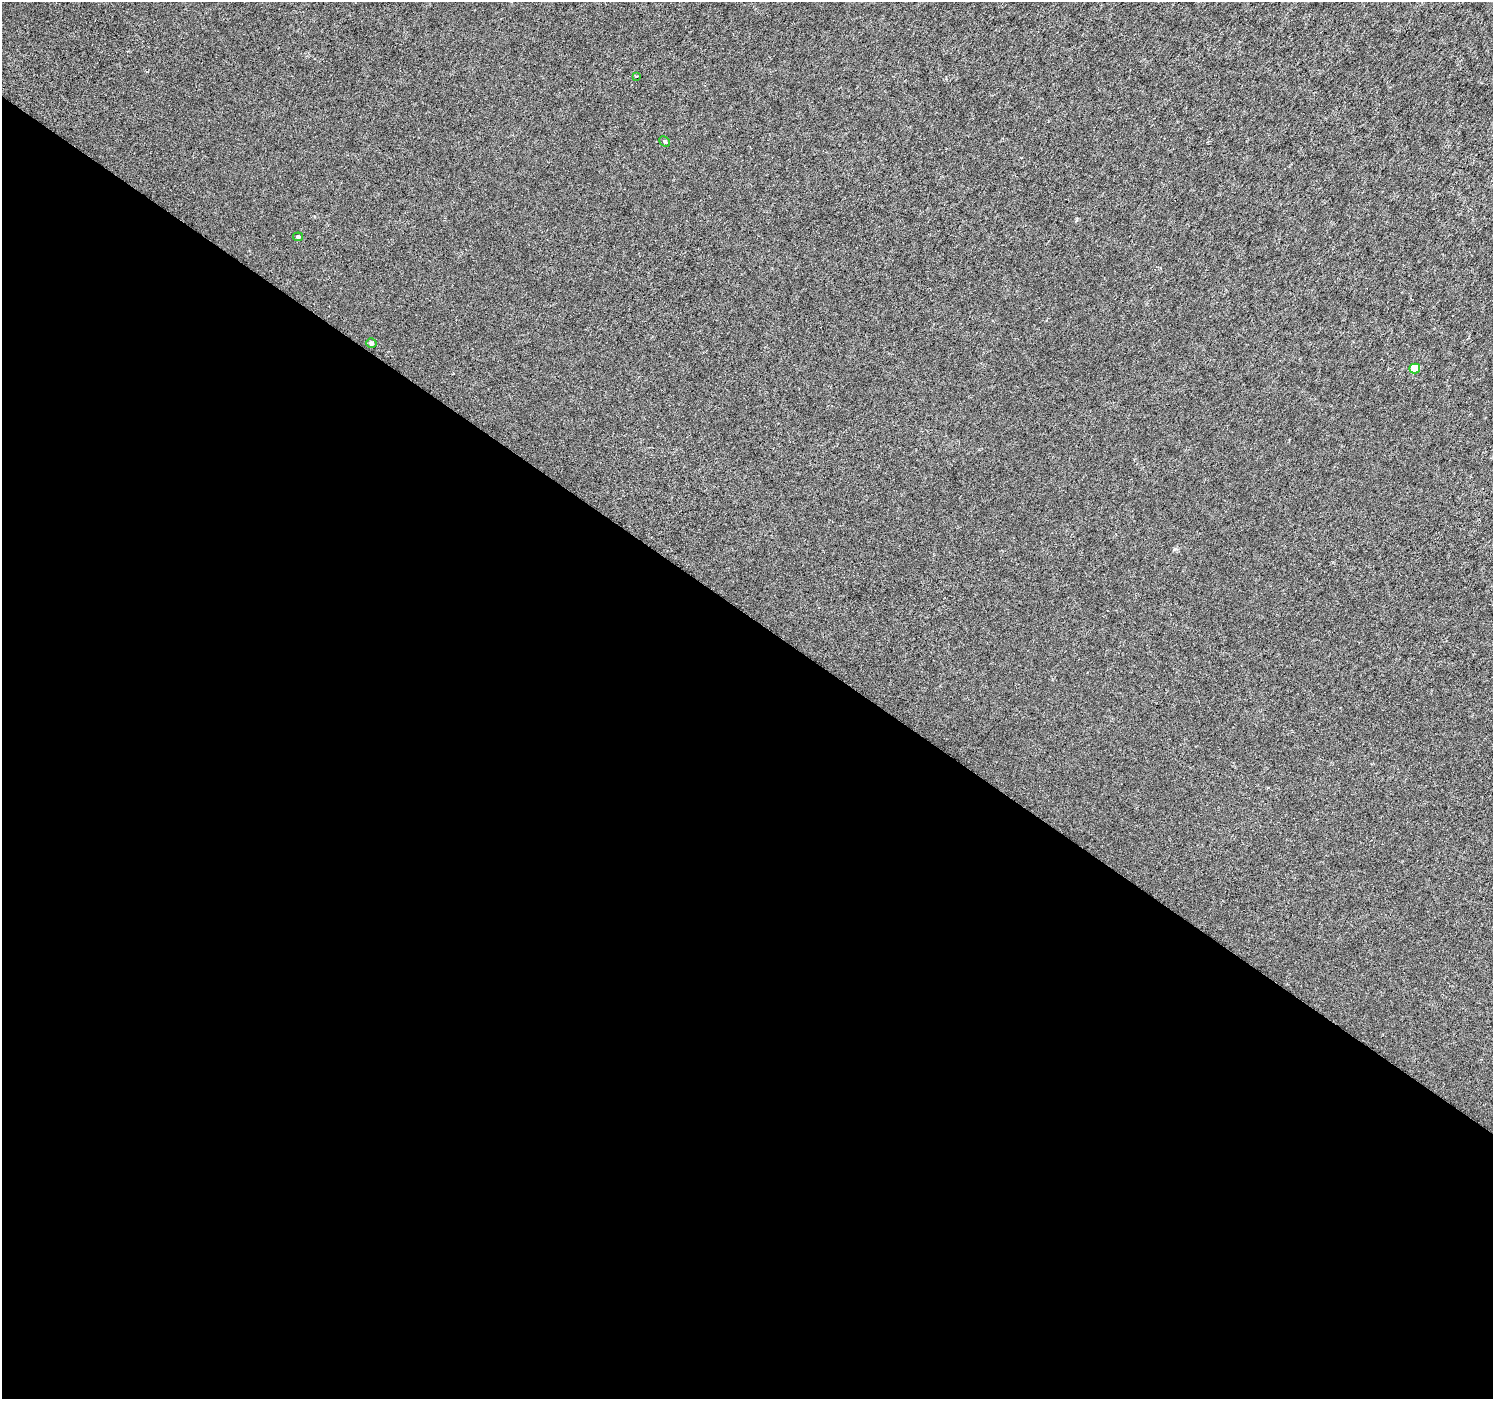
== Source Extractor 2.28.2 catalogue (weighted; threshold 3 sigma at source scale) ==
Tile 14 of 4 x 4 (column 2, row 4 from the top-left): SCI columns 1498-2988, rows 245-1641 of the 5969 x 6009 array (HDU 1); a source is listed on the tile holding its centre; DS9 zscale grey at full resolution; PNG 1495 x 1401 px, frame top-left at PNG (2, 2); each listed source drawn as its Kron ellipse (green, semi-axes under 4 px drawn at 4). Shown black and unused: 56% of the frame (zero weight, under 3 of 6 exposures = <1% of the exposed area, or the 3 px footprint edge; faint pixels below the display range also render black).
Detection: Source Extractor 2.28.2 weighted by HDU 2 'WHT'; one run over the whole footprint, this tile lists its part. Background 2.44e-04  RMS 0.0019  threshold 0.00763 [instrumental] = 3 sigma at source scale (4.09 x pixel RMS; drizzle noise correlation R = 1.36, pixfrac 0.8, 0.0396/0.0396 arcsec/px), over >= 5 px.
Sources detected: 5; all 5 listed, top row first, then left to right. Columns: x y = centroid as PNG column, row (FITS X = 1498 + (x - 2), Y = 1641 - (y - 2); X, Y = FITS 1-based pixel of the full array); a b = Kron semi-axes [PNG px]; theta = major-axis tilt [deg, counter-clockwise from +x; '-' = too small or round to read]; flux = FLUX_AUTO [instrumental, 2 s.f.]
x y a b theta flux
637 76 3 2 - 0.13
665 141 6 4 -44 0.44
298 237 5 4 - 0.35
371 343 5 5 - 0.47
1415 369 5 5 - 3.2